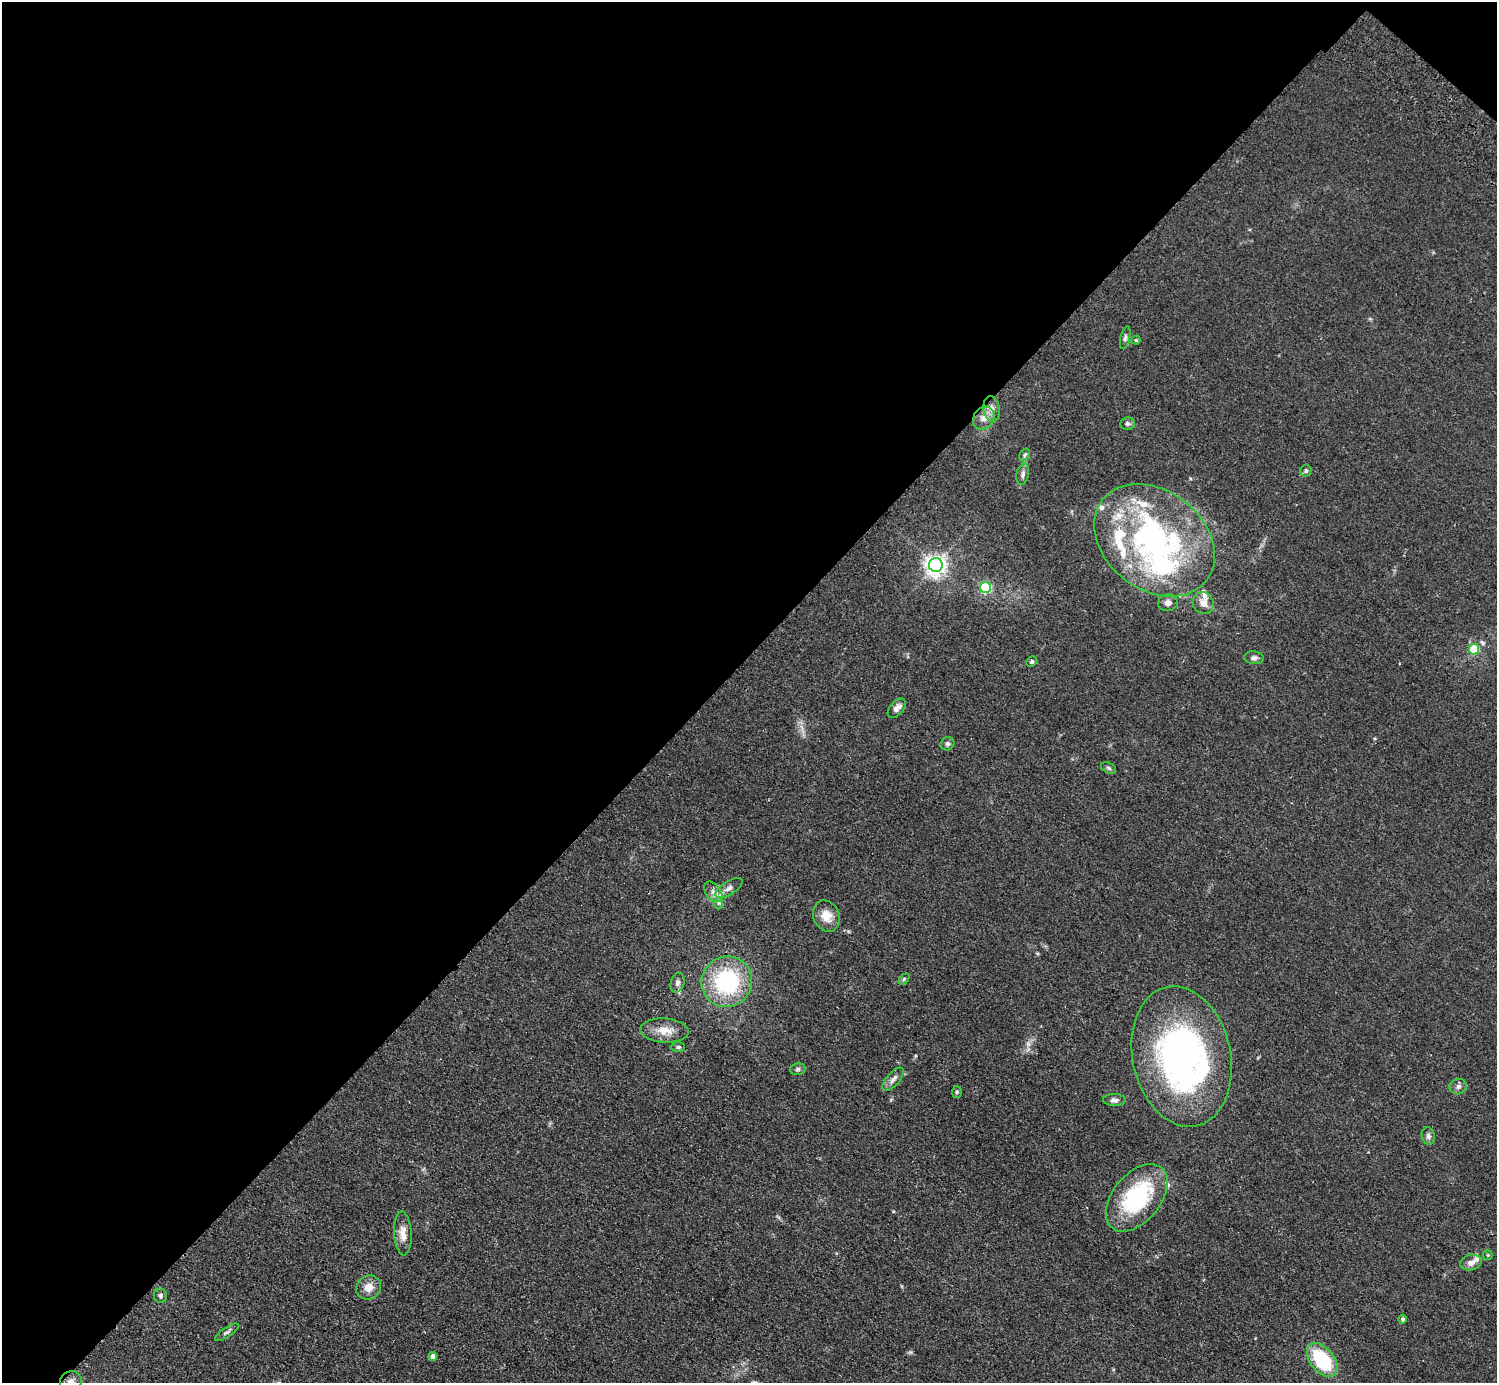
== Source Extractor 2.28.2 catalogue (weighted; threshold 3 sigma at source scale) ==
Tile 2 of 4 x 4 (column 2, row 1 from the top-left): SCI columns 1535-3029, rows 4487-5867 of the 6059 x 6069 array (HDU 1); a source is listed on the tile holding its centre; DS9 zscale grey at full resolution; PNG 1499 x 1385 px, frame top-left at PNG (2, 2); each listed source drawn as its Kron ellipse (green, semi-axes under 4 px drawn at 4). Shown black and unused: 48% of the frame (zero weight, under 2 of 3 exposures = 3% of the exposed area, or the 3 px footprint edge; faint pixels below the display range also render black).
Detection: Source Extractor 2.28.2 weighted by HDU 2 'WHT'; one run over the whole footprint, this tile lists its part. Background 0.0531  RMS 0.0077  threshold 0.0348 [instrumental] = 3 sigma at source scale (4.5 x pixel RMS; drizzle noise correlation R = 1.50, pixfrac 1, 0.05/0.05 arcsec/px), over >= 5 px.
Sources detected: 59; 1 inside a brighter object's white glare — neither listed nor drawn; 12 inside a brighter listed object's ellipse — not listed separately; the other 46 listed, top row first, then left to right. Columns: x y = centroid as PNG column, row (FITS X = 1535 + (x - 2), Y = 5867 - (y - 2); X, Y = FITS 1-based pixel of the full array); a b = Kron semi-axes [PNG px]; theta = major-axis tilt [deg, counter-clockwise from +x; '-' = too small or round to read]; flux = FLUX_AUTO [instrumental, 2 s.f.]
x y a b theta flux
1125 338 11 5 77 1.9
1136 340 4 4 - 0.92
992 409 13 8 -81 4.7
984 418 12 10 54 6.2
1128 424 7 6 - 1.8
1025 455 7 4 58 1.3
1306 471 6 5 - 1.4
1023 474 11 6 78 2.7
1155 540 66 49 -38 180
936 565 7 7 - 480
986 587 5 5 - 72
1168 603 10 8 13 3.8
1203 603 11 10 - 6.6
1474 649 5 5 - 25
1254 658 10 6 -4 2.6
1032 662 5 5 - 1.5
897 708 11 6 48 4
947 744 7 6 - 1.8
1109 768 8 5 -28 1.6
729 888 15 6 32 4.4
713 892 12 7 -52 4.3
719 903 6 4 -90 1.3
826 916 16 13 -65 9.8
904 979 6 4 46 1
727 982 26 25 - 75
678 983 10 6 73 2.7
664 1031 24 12 -4 11
678 1047 7 5 0 1.3
1182 1056 71 49 -78 240
798 1069 8 5 14 1.7
893 1079 14 6 49 3.8
1458 1087 8 7 - 2.6
957 1092 6 5 - 1.2
1114 1100 11 6 -1 2.7
1428 1136 9 6 -74 2.3
1137 1198 39 24 51 73
403 1233 22 8 -86 7.5
1488 1255 5 4 - 0.85
1471 1262 11 7 14 4.1
369 1287 13 11 38 7.2
160 1296 7 6 - 1.9
1403 1319 4 4 - 1.7
227 1332 14 5 33 2.2
433 1356 4 4 - 5
1322 1360 19 12 -51 45
71 1382 11 10 - 5.3
Isophote crosses this tile's border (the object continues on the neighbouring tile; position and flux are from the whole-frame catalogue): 1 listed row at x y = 71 1382